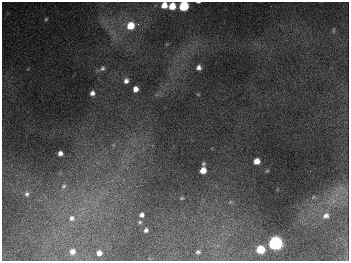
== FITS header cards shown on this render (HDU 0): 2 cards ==
NAXIS1  =                  347
NAXIS2  =                  259

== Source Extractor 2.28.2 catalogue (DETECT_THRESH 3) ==
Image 347 x 259 px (HDU 0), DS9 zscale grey, 1 PNG px = 1 image px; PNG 351 x 263 px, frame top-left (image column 1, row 259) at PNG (2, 2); no overlay
Background 672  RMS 49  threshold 148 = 3 sigma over >= 5 px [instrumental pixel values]
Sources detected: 33; all 33 listed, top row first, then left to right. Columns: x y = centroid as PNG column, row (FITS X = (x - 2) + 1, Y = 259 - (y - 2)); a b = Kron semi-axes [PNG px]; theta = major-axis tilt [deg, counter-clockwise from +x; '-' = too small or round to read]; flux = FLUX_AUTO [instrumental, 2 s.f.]
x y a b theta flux
198 2 3 2 - 3.0e+03
164 5 5 5 - 4.0e+04
172 6 6 5 - 6.3e+04
184 6 6 6 - 2.6e+05
46 19 4 4 - 3.9e+03
138 24 4 4 - 4.3e+03
131 26 7 7 - 8.1e+04
333 30 7 3 82 4.7e+03
199 67 5 5 - 1.2e+04
102 68 7 6 - 9.4e+03
126 81 6 6 - 1.4e+04
135 89 5 5 - 2.2e+04
92 93 5 4 - 1.4e+04
60 153 4 4 - 1.5e+04
256 161 5 5 - 3.5e+04
203 164 4 3 - 5.0e+03
203 170 6 5 - 3.8e+04
267 171 5 3 - 2.5e+03
64 186 8 7 - 1.4e+04
341 188 7 4 -19 1.1e+04
27 194 8 7 - 1.3e+04
313 197 5 3 - 3.0e+03
182 198 4 4 - 3.7e+03
142 215 5 5 - 1.2e+04
326 216 9 8 - 1.8e+04
72 218 10 9 - 2.4e+04
140 222 5 4 - 4.6e+03
146 230 4 4 - 9.1e+03
275 243 7 6 - 1.1e+06
260 249 6 5 - 1.2e+05
72 251 7 6 - 2.2e+04
198 252 4 3 - 5.9e+03
99 253 5 5 - 2.0e+04
At the frame edge (FLAGS 8, measured only in part): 3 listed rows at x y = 198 2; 164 5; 184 6